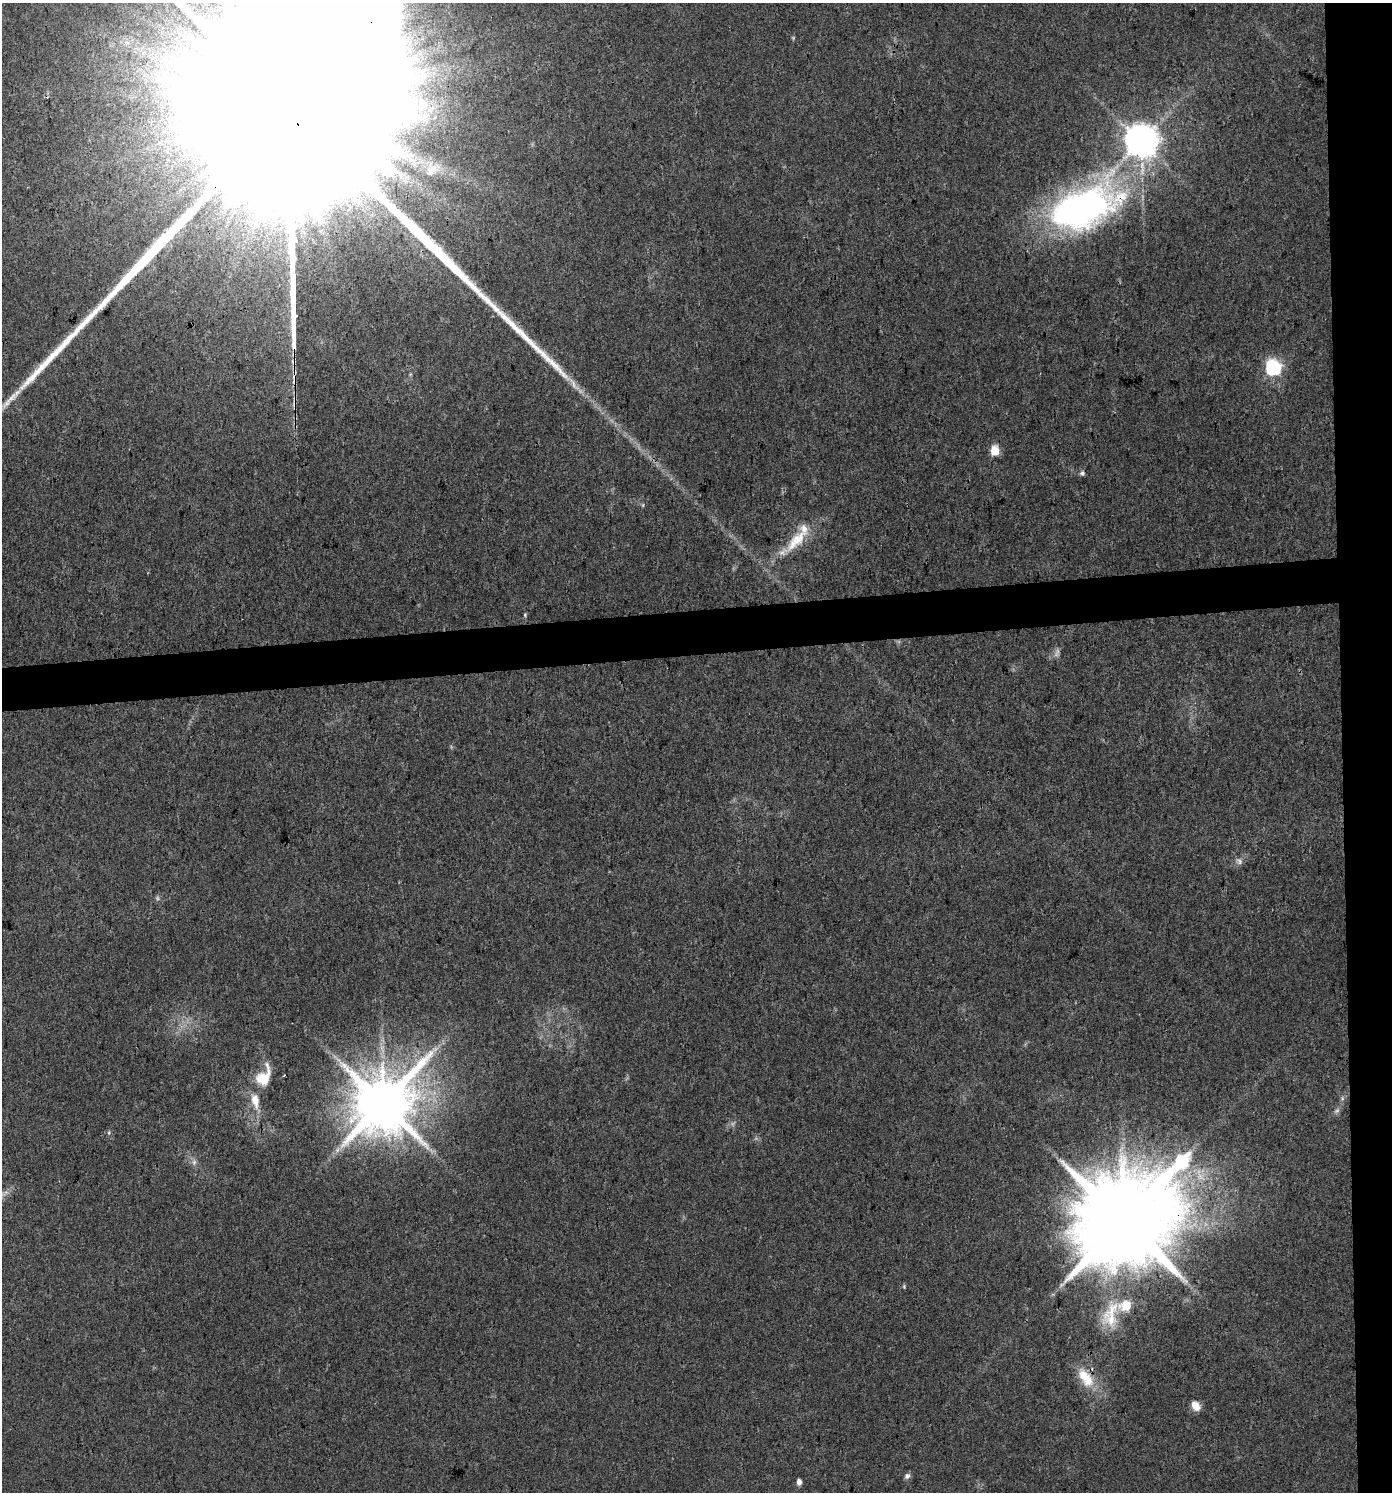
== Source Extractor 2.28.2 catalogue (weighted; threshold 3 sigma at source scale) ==
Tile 6 of 3 x 3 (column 3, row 2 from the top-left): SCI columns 2826-4215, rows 1492-2981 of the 4218 x 4472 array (HDU 1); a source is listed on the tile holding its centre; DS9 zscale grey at full resolution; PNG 1394 x 1494 px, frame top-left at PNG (2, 3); no overlay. Shown black and unused: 6% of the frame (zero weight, under 3 of 4 exposures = <1% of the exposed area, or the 3 px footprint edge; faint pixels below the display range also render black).
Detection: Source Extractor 2.28.2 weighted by HDU 2 'WHT'; one run over the whole footprint, this tile lists its part. Background 0.0306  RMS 0.0039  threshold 0.0176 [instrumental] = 3 sigma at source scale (4.5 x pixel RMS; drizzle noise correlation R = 1.50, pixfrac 1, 0.0396/0.0396 arcsec/px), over >= 5 px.
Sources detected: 39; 3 too faint to see at this stretch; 2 inside a brighter object's white glare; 2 cosmic-ray / hot-pixel residue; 1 long thin detection or spike segment (spike, bleed or trail) — not listed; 6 inside a brighter listed object's ellipse — not listed separately; the other 25 listed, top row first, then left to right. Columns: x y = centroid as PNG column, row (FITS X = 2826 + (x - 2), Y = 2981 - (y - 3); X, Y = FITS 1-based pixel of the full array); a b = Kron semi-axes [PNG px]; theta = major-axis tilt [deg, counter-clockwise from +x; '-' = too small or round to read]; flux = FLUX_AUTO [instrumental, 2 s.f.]
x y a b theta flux
154 57 22 15 57 12
1141 140 9 9 - 920
431 169 23 17 63 9.9
407 177 11 8 22 3.2
1083 208 86 43 19 140
1273 367 7 6 - 110
7 402 27 6 46 5.4
995 450 6 5 - 18
1082 473 7 5 -11 0.96
797 539 25 17 43 9.8
525 615 5 4 - 0.51
1239 861 10 8 -52 1.6
284 1076 3 2 - 0.37
264 1077 29 17 65 9.9
1342 1098 6 4 -73 0.64
383 1103 17 15 53 3500
109 1133 6 4 -73 0.53
194 1162 9 6 89 1.5
1124 1221 32 23 50 10000
904 1287 6 4 -81 0.47
1111 1314 43 22 72 18
1083 1375 20 16 -58 8.7
1196 1406 12 9 -53 3.7
907 1476 8 7 - 1.3
799 1482 6 4 90 2.1
Overlapping masked pixels (flux is a lower limit): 2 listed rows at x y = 1083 208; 1124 1221
Isophote crosses this tile's border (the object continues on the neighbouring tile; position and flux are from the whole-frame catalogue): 1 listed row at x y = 7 402